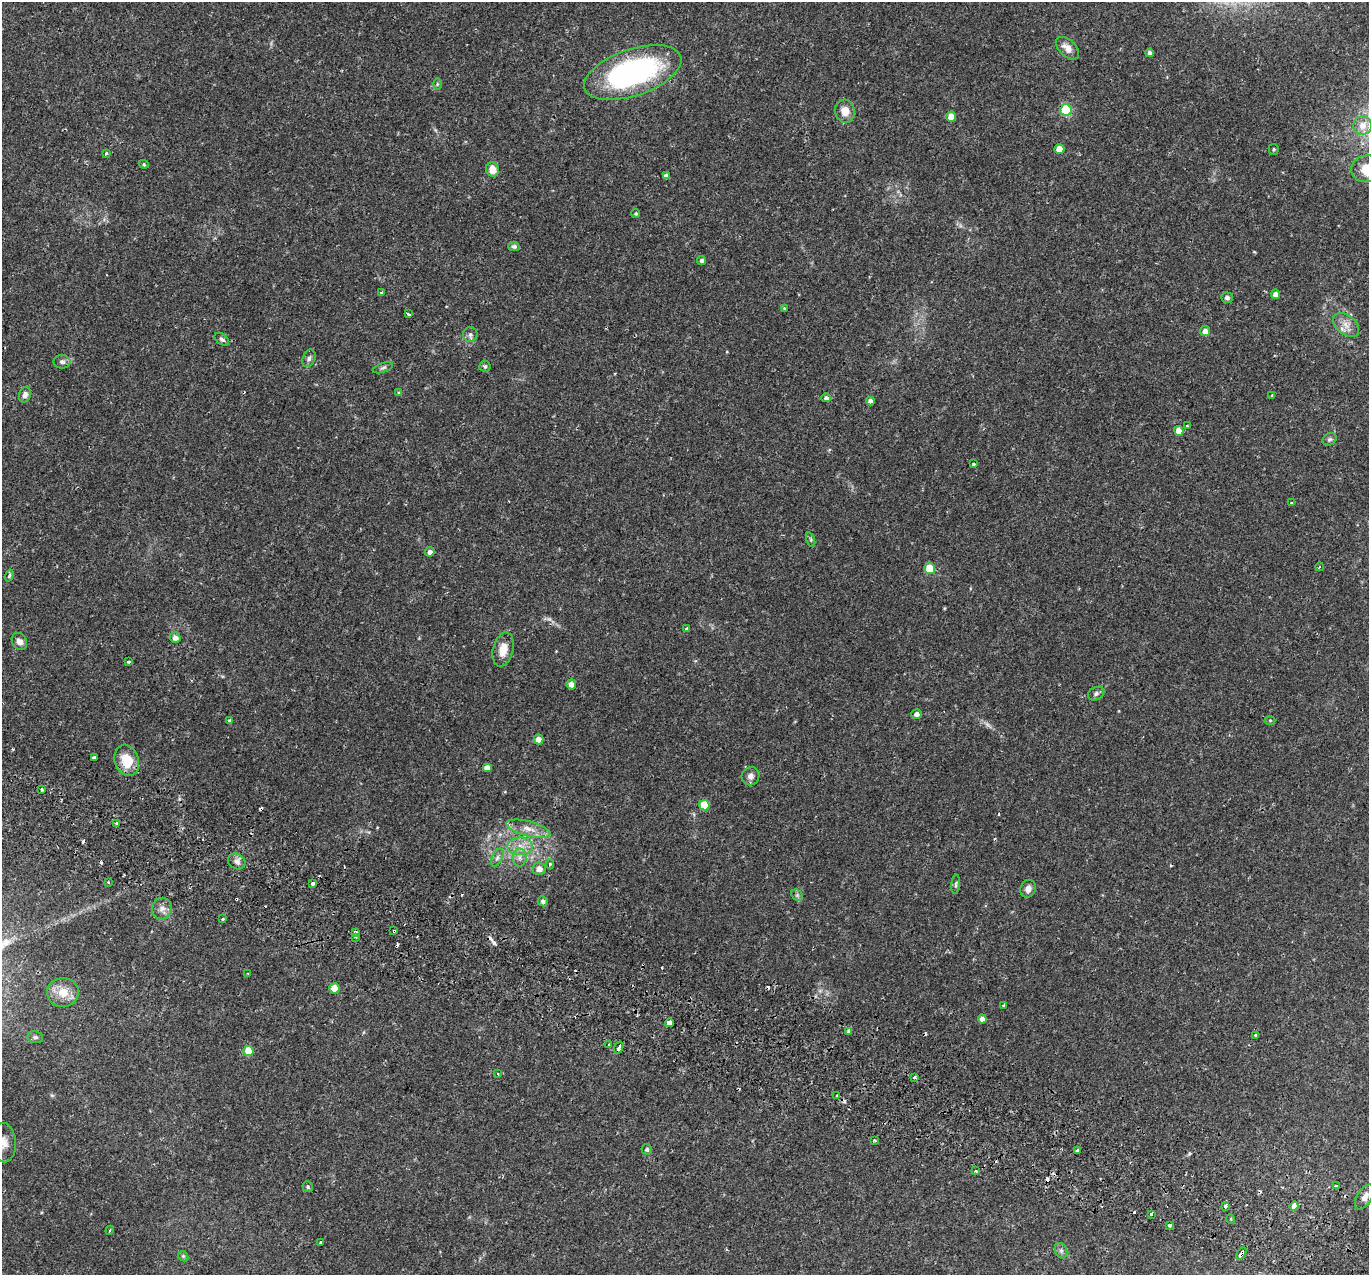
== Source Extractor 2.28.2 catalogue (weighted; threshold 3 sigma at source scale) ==
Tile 6 of 4 x 4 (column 2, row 2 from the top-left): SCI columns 1438-2804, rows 2843-4115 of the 5617 x 5745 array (HDU 1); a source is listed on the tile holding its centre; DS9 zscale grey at full resolution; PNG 1371 x 1277 px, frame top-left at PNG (2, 2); each listed source drawn as its Kron ellipse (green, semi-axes under 4 px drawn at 4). Shown black and unused: <1% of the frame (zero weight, under 2 of 3 exposures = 5% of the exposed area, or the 3 px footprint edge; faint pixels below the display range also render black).
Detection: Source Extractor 2.28.2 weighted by HDU 2 'WHT'; one run over the whole footprint, this tile lists its part. Background 0.0342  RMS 0.0038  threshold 0.0171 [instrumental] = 3 sigma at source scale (4.5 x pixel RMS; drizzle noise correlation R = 1.50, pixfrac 1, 0.0396/0.0396 arcsec/px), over >= 5 px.
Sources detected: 136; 1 too faint to see at this stretch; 20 cosmic-ray / hot-pixel residue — neither listed nor drawn; the other 115 listed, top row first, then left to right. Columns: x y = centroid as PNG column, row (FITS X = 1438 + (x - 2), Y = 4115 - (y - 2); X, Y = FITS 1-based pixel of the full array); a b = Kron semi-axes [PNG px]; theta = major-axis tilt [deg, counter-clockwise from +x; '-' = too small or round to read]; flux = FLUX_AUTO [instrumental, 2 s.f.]
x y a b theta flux
1067 48 14 8 -43 3
1150 53 4 4 - 1.3
633 72 51 23 19 85
437 84 6 4 89 0.48
1066 110 6 5 - 24
845 111 11 10 - 4.2
951 117 5 5 - 4.9
1362 126 9 9 - 3.2
1059 149 5 5 - 4.8
1274 149 5 5 - 0.53
106 153 4 3 - 1.7
144 164 5 4 - 0.5
492 169 7 6 - 4.2
1367 169 15 13 7 8.5
666 176 4 4 - 1.5
636 214 4 4 - 0.56
514 246 6 4 -14 0.79
702 260 4 4 - 0.96
381 293 4 3 - 0.37
1275 294 5 4 - 2
1227 298 6 5 - 1.1
784 308 4 3 - 0.35
408 314 3 3 - 1.2
1346 325 15 9 -39 3.3
1205 331 5 5 - 1.8
470 334 7 7 - 1.2
222 339 8 5 -37 0.89
309 358 9 6 67 1.1
62 362 8 7 - 1.3
485 366 5 5 - 0.58
383 368 10 4 18 0.87
399 392 4 3 - 0.45
25 395 8 6 72 1.7
1272 395 4 4 - 0.32
826 398 5 4 - 1.1
870 401 4 4 - 1.7
1187 426 3 3 - 0.48
1179 431 5 4 - 3.6
1330 439 7 6 - 0.74
973 464 3 3 - 1
1292 503 3 3 - 1.3
811 540 7 3 -71 0.56
430 552 5 4 - 1.5
1319 567 4 3 - 0.33
930 568 5 5 - 11
9 576 6 4 72 0.56
687 629 4 4 - 1
175 638 5 5 - 2
19 641 9 7 -57 2.1
503 649 17 10 76 4.8
129 662 3 3 - 0.91
571 684 5 5 - 2
1096 694 8 6 30 1.1
917 714 5 5 - 1.5
1270 720 5 3 - 0.37
230 721 3 3 - 0.85
538 739 5 5 - 2.3
94 757 3 3 - 5.6
127 760 16 12 -72 8.8
487 768 5 4 - 2.6
750 776 9 8 - 1.9
42 789 3 3 - 0.64
704 805 5 5 - 9.6
117 823 3 3 - 3
528 829 22 7 -14 4.2
520 846 13 9 0 3.6
497 858 9 5 63 1.2
520 858 9 7 90 1.6
237 861 9 7 -34 1.5
550 864 4 4 - 0.82
539 869 6 6 - 2.3
108 882 4 3 - 0.4
313 884 3 3 - 3.5
956 884 10 4 85 0.76
1028 889 9 7 67 2.1
797 895 6 5 - 0.71
543 901 5 5 - 1.1
162 909 11 10 - 2.4
223 919 3 3 - 1.8
394 931 3 3 - 0.75
355 932 4 3 - 1.1
355 937 4 3 - 0.47
248 973 3 2 - 0.34
334 988 5 5 - 5.8
63 992 16 14 -6 5.9
1004 1005 3 3 - 0.59
982 1019 4 4 - 1.7
670 1023 4 4 - 2
849 1031 3 3 - 1.7
1256 1035 4 3 - 1.2
35 1037 8 6 -12 0.93
608 1044 3 3 - 0.78
619 1048 6 3 69 5.7
248 1051 5 5 - 6.6
498 1074 3 2 - 0.32
914 1077 3 3 - 0.59
837 1096 4 3 - 2.3
874 1140 4 3 - 0.58
4 1143 19 12 -86 4.3
647 1150 5 5 - 0.77
1077 1150 4 3 - 1.6
976 1171 3 3 - 0.87
1336 1186 4 4 - 0.58
308 1187 6 5 - 0.65
1365 1197 14 7 58 2.9
1225 1206 4 3 - 1.4
1294 1206 5 3 - 18
1151 1214 3 3 - 2.1
1231 1219 5 3 - 0.32
1169 1225 3 3 - 1.4
110 1230 4 3 - 0.43
321 1242 4 3 - 1.4
1061 1251 8 6 -70 0.93
1241 1254 7 3 57 6
183 1256 6 4 -45 0.53
Overlapping masked pixels (flux is a lower limit): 5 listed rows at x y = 394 931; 355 932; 1294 1206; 1169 1225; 1241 1254
Isophote crosses this tile's border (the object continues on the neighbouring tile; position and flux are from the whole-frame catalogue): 2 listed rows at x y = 1367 169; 4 1143